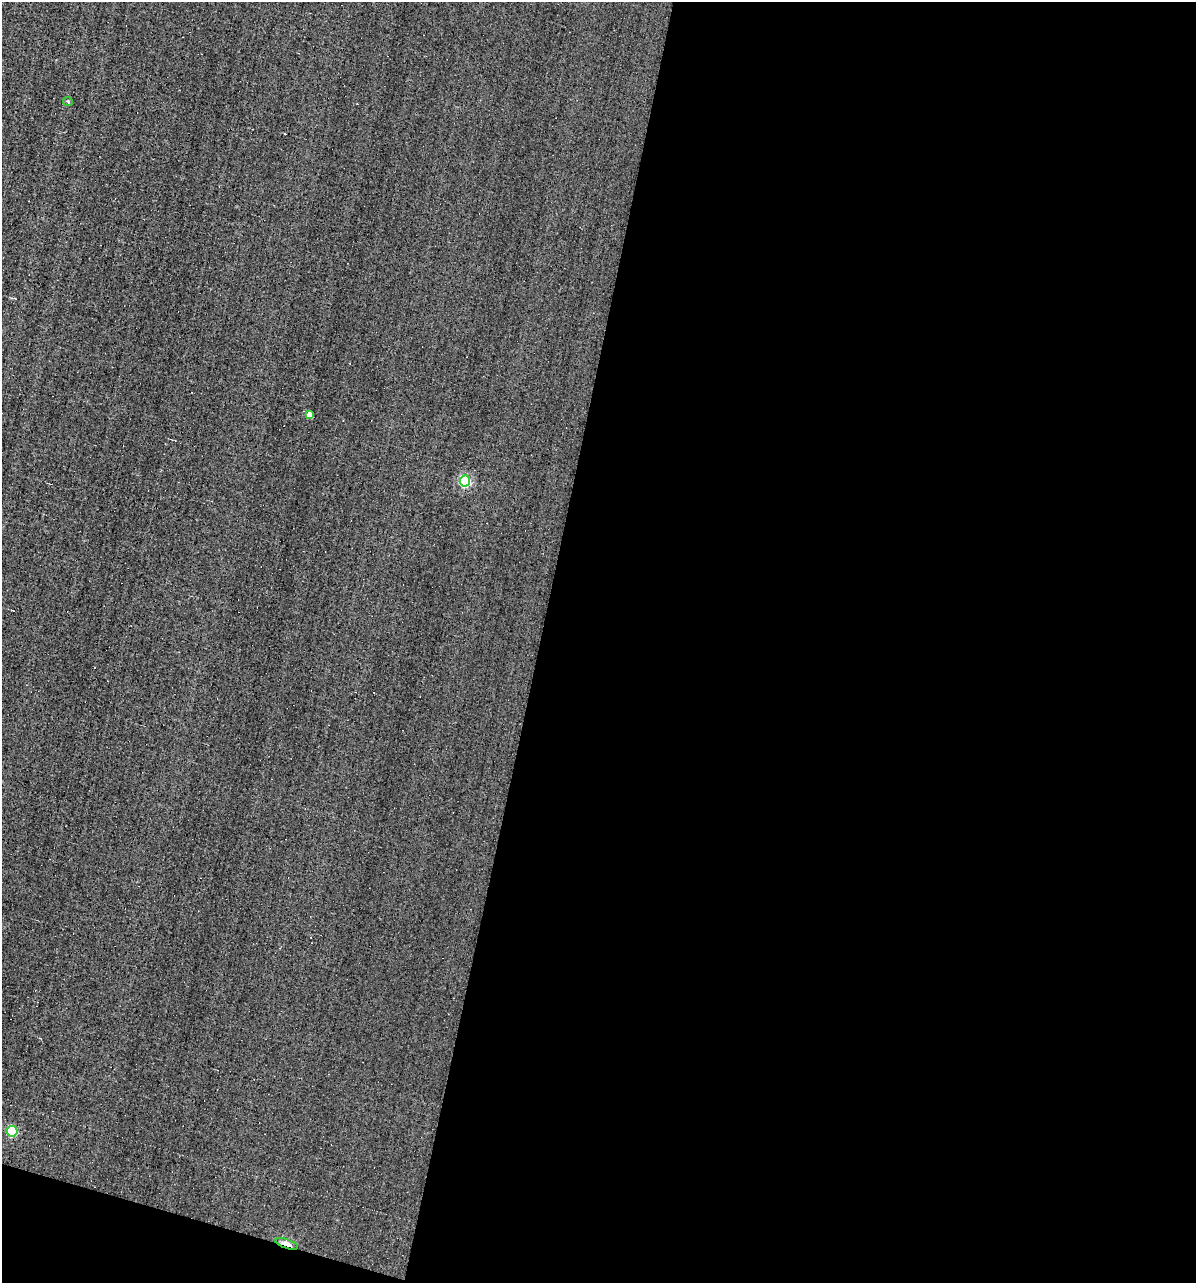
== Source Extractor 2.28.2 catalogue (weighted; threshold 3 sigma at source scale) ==
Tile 16 of 4 x 4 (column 4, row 4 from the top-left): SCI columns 3698-4891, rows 1-1281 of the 5129 x 5124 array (HDU 1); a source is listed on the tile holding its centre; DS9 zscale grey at full resolution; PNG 1198 x 1285 px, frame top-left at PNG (2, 2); each listed source drawn as its Kron ellipse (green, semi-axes under 4 px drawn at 4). Shown black and unused: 57% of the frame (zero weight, under 3 of 4 exposures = <1% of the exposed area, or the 3 px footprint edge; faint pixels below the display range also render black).
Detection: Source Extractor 2.28.2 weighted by HDU 2 'WHT'; one run over the whole footprint, this tile lists its part. Background -0.00277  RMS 0.056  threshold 0.251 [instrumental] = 3 sigma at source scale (4.5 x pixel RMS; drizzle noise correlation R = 1.50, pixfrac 1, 0.05/0.05 arcsec/px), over >= 5 px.
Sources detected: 8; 3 cosmic-ray / hot-pixel residue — neither listed nor drawn; the other 5 listed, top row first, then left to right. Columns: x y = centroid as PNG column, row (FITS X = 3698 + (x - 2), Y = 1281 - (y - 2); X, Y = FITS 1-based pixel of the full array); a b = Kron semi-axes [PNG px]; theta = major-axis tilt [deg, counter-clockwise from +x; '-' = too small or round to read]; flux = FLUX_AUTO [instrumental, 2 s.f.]
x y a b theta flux
68 102 5 3 - 5.1
310 415 4 4 - 70
465 481 5 5 - 620
12 1131 5 5 - 400
287 1244 12 4 -19 72
Overlapping masked pixels (flux is a lower limit): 1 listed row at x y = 287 1244